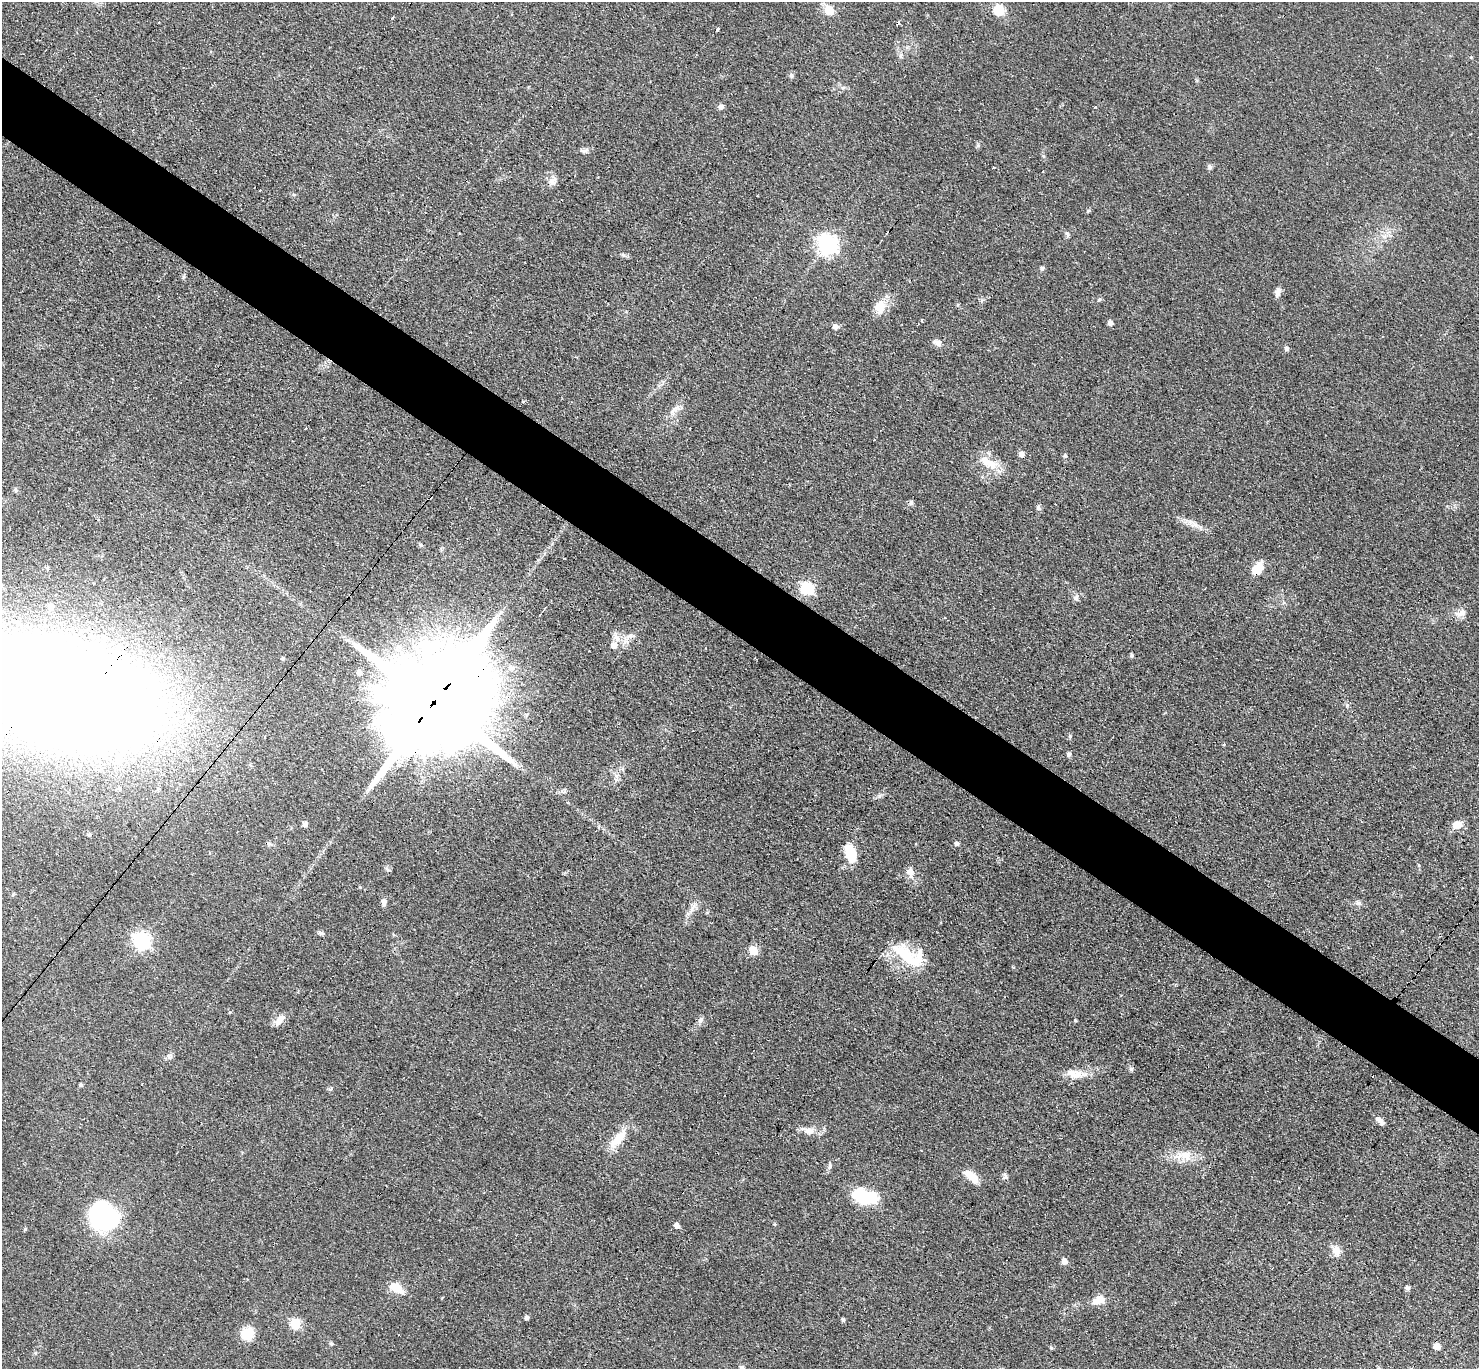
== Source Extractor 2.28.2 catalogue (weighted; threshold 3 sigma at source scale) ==
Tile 11 of 4 x 4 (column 3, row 3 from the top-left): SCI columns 3086-4562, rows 1665-3031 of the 6089 x 6079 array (HDU 1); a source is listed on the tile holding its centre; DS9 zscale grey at full resolution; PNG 1481 x 1371 px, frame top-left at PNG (2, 2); no overlay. Shown black and unused: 6% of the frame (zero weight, under 3 of 4 exposures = <1% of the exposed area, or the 3 px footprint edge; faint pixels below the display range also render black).
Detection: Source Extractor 2.28.2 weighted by HDU 2 'WHT'; one run over the whole footprint, this tile lists its part. Background 0.0607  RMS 0.0056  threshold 0.0254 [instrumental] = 3 sigma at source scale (4.5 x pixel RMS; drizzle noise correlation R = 1.50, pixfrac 1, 0.05/0.05 arcsec/px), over >= 5 px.
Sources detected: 106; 1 inside a brighter object's white glare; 10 cosmic-ray / hot-pixel residue — not listed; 3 inside a brighter listed object's ellipse — not listed separately; the other 92 listed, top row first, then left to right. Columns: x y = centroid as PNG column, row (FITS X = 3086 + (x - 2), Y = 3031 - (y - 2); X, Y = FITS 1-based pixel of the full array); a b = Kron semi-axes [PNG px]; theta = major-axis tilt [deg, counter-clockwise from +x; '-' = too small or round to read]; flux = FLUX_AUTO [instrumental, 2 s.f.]
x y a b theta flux
829 10 6 5 - 21
999 10 6 6 - 31
392 17 3 3 - 0.89
159 22 2 2 - 0.55
717 29 3 3 - 7.5
901 56 8 4 82 1.2
791 75 6 6 - 1.3
721 107 6 6 - 1.8
100 114 3 2 - 0.82
585 150 11 3 15 1.5
1043 156 6 4 -71 0.85
993 167 3 3 - 1.3
551 181 10 10 - 3.6
1067 234 8 5 -71 1.1
827 244 8 7 - 250
623 255 7 4 -45 0.99
1042 268 7 5 16 0.97
1278 292 12 7 73 2.6
880 307 18 14 -87 8
921 320 3 3 - 4.8
1110 323 6 5 - 2.2
835 326 6 5 - 2.6
938 343 11 7 -24 3.2
1287 349 5 5 - 1.4
675 409 18 7 42 3.9
305 428 3 2 - 0.62
1021 454 5 5 - 3.3
1065 456 5 4 - 0.85
988 463 28 11 -32 11
16 491 6 5 - 0.98
911 503 8 6 47 1.3
1038 507 7 5 90 1.3
1196 525 7 4 -70 1.5
564 558 3 2 - 0.44
1257 569 15 9 59 8.9
807 588 7 6 - 66
1076 598 8 7 - 1.7
50 607 6 6 - 1.7
1463 613 12 8 75 3.2
631 636 14 6 9 3.1
616 638 16 6 -68 3.7
1132 656 6 4 -89 0.85
359 672 7 6 - 2.3
62 693 142 65 -13 2100
433 702 37 25 49 21000
1347 705 6 4 20 0.81
1070 736 5 4 - 0.73
1069 754 6 5 - 1.1
305 824 7 6 - 1.4
1457 825 11 9 20 5.7
89 835 5 5 - 1
957 844 5 5 - 1.4
851 853 21 11 -73 13
910 872 12 8 -83 4.3
384 902 8 6 -83 2.2
1358 903 9 6 -17 1.8
692 908 20 5 61 3.5
321 933 8 5 -8 1.3
141 941 7 7 - 170
753 950 6 5 - 19
903 953 37 19 -31 23
701 1020 10 6 53 1.8
1075 1020 5 4 - 0.6
279 1021 12 10 49 3.8
169 1056 7 5 53 1.4
1131 1069 6 6 - 1.1
1075 1075 19 14 13 7.7
81 1085 4 4 - 1
330 1089 7 4 37 0.77
1380 1121 14 6 -47 2.6
808 1131 21 9 -20 4.9
618 1138 31 11 48 11
1185 1156 17 13 -30 8.5
830 1166 9 5 86 1.4
1005 1176 9 5 90 1.6
971 1177 19 8 -40 8.1
864 1196 25 13 -11 30
103 1216 33 31 -49 58
774 1224 5 4 - 0.56
677 1226 5 5 - 2.8
25 1229 5 4 - 0.7
1336 1250 15 10 -75 4.7
1064 1261 5 5 - 4.2
396 1288 18 10 -32 7.9
1407 1288 6 5 - 1.4
1098 1300 17 10 24 6.5
527 1318 5 5 - 1.4
843 1320 5 4 - 1
295 1324 6 6 - 31
247 1334 14 12 26 13
331 1344 5 5 - 0.94
1437 1347 6 6 - 4.4
Overlapping masked pixels (flux is a lower limit): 3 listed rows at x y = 1257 569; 62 693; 433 702
Isophote crosses this tile's border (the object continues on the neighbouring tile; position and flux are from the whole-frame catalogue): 1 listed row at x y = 62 693
Unlisted compact peaks at least as high as the median listed source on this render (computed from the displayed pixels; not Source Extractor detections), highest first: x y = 1210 167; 1088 211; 1099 300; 1051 1348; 978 145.